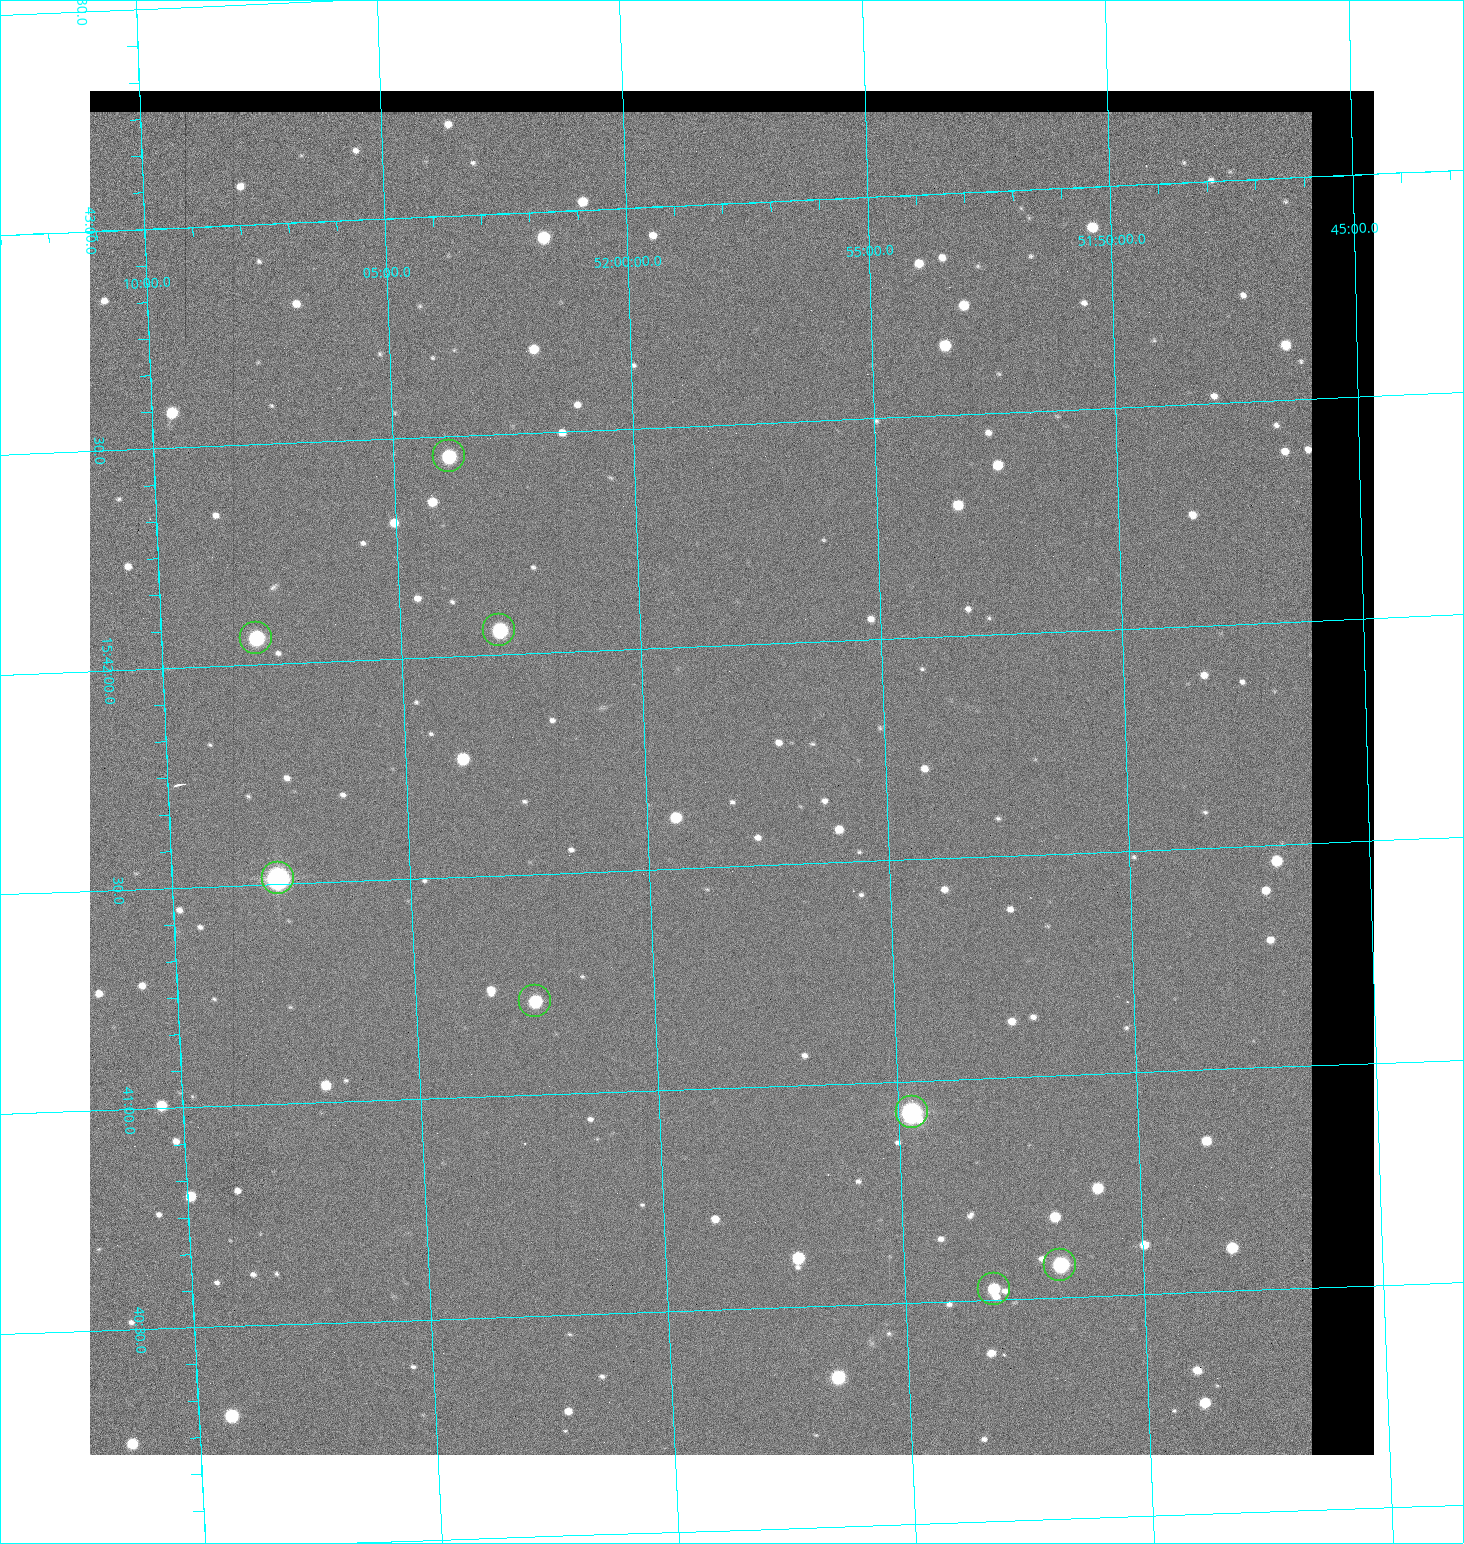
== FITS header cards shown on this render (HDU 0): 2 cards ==
NAXIS1  =                 1284 / length of data axis 1
NAXIS2  =                 1364 / length of data axis 2

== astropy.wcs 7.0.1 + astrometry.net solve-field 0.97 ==
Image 1284 x 1364 px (HDU 0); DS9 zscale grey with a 90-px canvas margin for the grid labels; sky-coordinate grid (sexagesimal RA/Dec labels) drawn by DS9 from the SOLVED WCS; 8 Tycho-2 reference stars matched to detected sources circled (green)
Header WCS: RA---TAN/DEC--TAN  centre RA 15:41:43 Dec +51:58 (235.43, +51.97 deg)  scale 1.26 arcsec/px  FOV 26.9' x 28.5'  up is +92 deg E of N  parity flipped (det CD > 0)
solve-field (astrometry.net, Tycho-2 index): VERIFIED the header's WCS against the Tycho-2 star catalogue (8 matches, 0 conflicts) and refined it, rather than solving blind
Solved WCS: RA---TAN-SIP/DEC--TAN-SIP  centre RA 15:41:43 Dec +51:58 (235.43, +51.97 deg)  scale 1.25 arcsec/px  FOV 26.8' x 28.5'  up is +92 deg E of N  parity flipped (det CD > 0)
The solver's refit moves the header's centre by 0.43 arcsec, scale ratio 0.9968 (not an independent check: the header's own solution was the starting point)
Tycho-2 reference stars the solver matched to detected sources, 8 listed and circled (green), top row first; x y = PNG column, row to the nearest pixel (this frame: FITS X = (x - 90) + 1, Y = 1364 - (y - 91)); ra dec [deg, ICRS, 3 dp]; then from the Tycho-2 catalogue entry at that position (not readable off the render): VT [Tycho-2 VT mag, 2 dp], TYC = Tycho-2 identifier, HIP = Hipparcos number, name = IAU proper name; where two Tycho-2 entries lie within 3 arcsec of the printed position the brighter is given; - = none
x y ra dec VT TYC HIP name
449 456 235.614 +52.064 11.61 3489-1132-1 - -
499 630 235.514 +52.049 11.19 3489-1407-1 - -
256 638 235.515 +52.133 11.12 3489-1380-1 - -
278 878 235.378 +52.130 9.31 3489-1322-1 76850 -
535 1001 235.303 +52.042 11.52 3489-958-1 - -
912 1112 235.232 +51.912 9.59 3489-824-1 - -
1060 1265 235.143 +51.862 10.97 3489-1016-1 - -
994 1289 235.131 +51.886 12.29 3489-908-1 - -